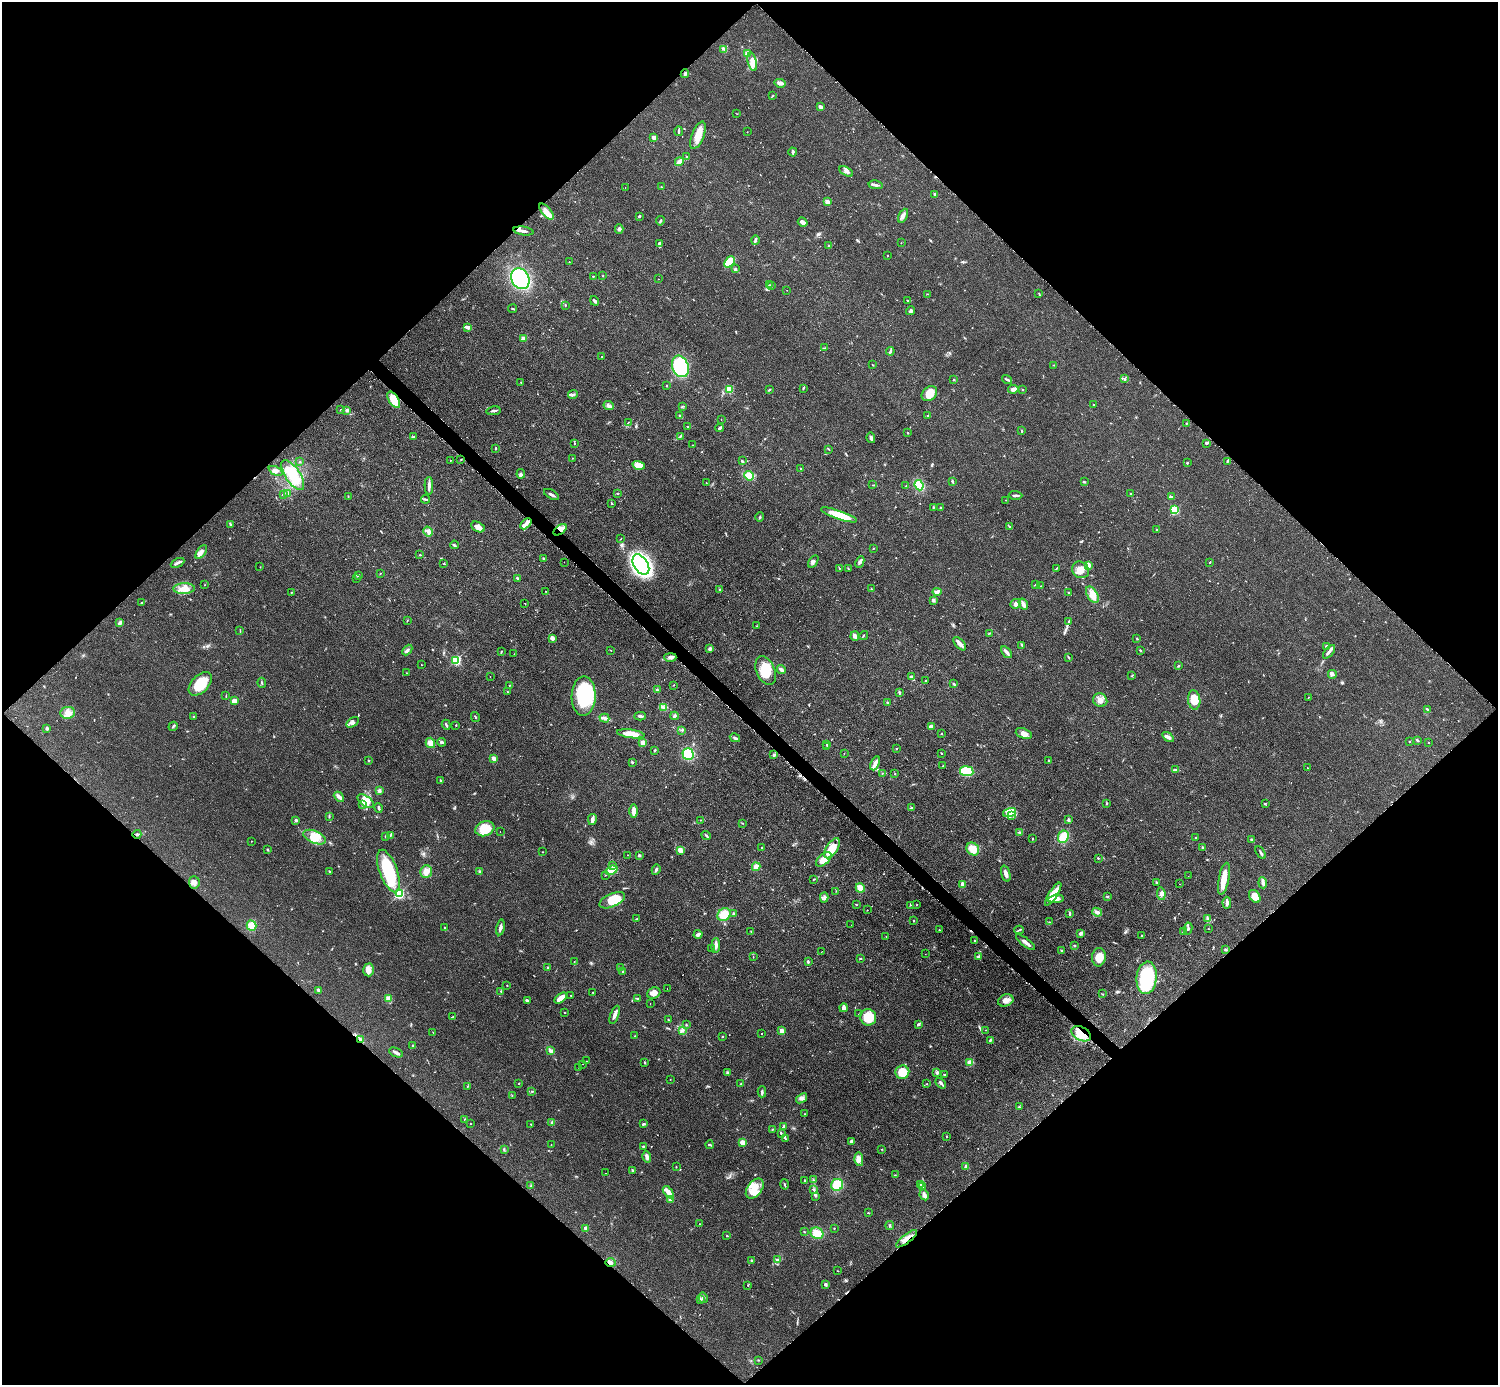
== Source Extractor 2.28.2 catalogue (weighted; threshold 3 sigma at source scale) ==
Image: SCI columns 8-5991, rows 307-5838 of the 5993 x 5993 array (HDU 1 of 3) = the unmasked area's bounding box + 8 px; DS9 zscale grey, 4 x 4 block average (1 PNG px = mean of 4 x 4 image px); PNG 1500 x 1387 px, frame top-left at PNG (2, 2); each listed source drawn as its Kron ellipse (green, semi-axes under 4 px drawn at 4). Shown black and unused: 51% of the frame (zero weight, under 2 of 3 exposures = <1% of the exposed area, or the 3 px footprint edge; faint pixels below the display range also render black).
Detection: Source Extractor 2.28.2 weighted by HDU 2 'WHT'. Background 0.0508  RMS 0.0077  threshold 0.0346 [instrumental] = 3 sigma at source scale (4.5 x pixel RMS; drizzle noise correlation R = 1.50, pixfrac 1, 0.05/0.05 arcsec/px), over >= 5 px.
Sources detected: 689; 1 too faint to see at this stretch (4 x 4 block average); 1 inside a brighter object's white glare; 14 cosmic-ray / hot-pixel residue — neither listed nor drawn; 11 coinciding with a brighter row at this scale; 47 inside a brighter listed object's ellipse — not listed separately; of the other 615, all 500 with FLUX_AUTO >= 1.49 (the completeness limit of this list) listed and drawn (115 fainter detections not listed), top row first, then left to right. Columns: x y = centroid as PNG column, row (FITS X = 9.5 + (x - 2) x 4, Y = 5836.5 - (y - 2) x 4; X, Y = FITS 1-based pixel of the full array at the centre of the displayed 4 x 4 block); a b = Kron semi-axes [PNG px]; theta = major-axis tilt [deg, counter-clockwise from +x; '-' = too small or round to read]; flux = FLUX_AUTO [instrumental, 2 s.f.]
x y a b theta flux
724 49 3 2 - 5
747 54 4 3 - 22
752 62 9 4 -76 27
685 74 4 3 - 13
780 83 6 3 -14 28
773 96 3 2 - 2.4
820 107 3 2 - 20
737 114 2 2 - 1.5
679 131 5 2 - 5.5
747 132 2 2 - 1.6
698 135 14 6 69 56
654 137 3 3 - 17
793 152 4 2 - 5.1
686 157 3 2 - 3.7
679 162 5 2 - 39
846 172 7 2 -30 12
876 185 7 3 -10 11
625 187 2 2 - 2.6
661 187 2 2 - 2.5
935 194 2 2 - 29
827 202 2 2 - 99
546 212 10 4 -51 37
639 216 3 2 - 5.5
903 216 7 3 64 17
660 221 4 2 - 6.9
803 222 5 3 - 18
619 229 4 3 - 8.5
523 231 10 2 -9 19
755 240 5 2 - 8.6
659 243 3 3 - 7.8
901 243 2 2 - 1.5
828 246 3 2 - 4.2
887 256 2 2 - 3.3
569 262 2 2 - 2.2
730 262 6 4 49 84
735 269 3 2 - 7.2
593 276 3 2 - 2.6
603 276 2 2 - 1.6
520 279 11 8 -61 500
658 279 2 2 - 2.2
769 285 2 2 - 1.8
772 286 3 2 - 3.1
787 290 2 2 - 1.9
1039 293 3 2 - 2.7
927 294 2 2 - 2.2
594 301 5 2 - 6.9
908 301 3 2 - 4.1
565 305 3 2 - 2.7
512 309 4 2 - 4.3
911 311 4 3 - 8
468 327 3 2 - 28
523 339 2 2 - 100
825 348 2 2 - 3.4
890 351 4 2 - 6.7
602 356 2 2 - 2.5
872 365 2 2 - 2.3
1054 365 3 2 - 3
680 366 11 8 -71 590
1124 379 3 2 - 6
954 380 2 2 - 2.5
1007 380 5 2 - 7.3
521 382 2 2 - 1.9
666 386 2 2 - 2.5
803 388 4 2 - 3.9
729 389 2 2 - 260
1013 389 5 3 - 13
769 390 4 2 - 3.9
1022 390 2 2 - 5.3
573 394 5 2 - 9
929 394 8 6 43 60
394 400 9 5 -56 92
609 405 5 2 - 8.9
1094 405 3 2 - 4
682 407 3 2 - 3.5
341 410 2 2 - 2.9
347 410 2 2 - 35
493 411 7 2 9 9.2
928 415 2 2 - 2.6
680 416 3 2 - 8.6
721 419 2 2 - 1.6
628 423 2 2 - 2.7
1186 423 2 2 - 3
687 427 2 2 - 2.9
720 428 4 2 - 9.2
1022 431 3 2 - 4.2
907 432 2 2 - 2.6
414 437 3 2 - 5.7
680 437 3 2 - 3.9
871 438 5 3 - 9.6
1206 443 4 2 - 8.6
574 444 2 2 - 2
692 445 3 2 - 1.6
496 448 3 2 - 2.9
829 449 2 2 - 3.2
573 458 2 2 - 1.6
451 460 2 2 - 1.6
461 460 2 2 - 1.7
742 461 3 2 - 5.9
1227 461 3 2 - 3.5
300 462 2 2 - 3.2
1187 463 2 2 - 3.7
639 465 6 4 -15 45
801 469 3 2 - 2.3
275 471 7 4 -27 18
521 474 5 4 - 9.9
293 475 17 7 -56 100
749 476 5 4 - 57
952 482 3 2 - 5.8
1084 482 3 2 - 3.9
706 483 2 2 - 1.6
873 485 2 2 - 1.8
919 485 5 4 - 84
429 486 9 3 -89 15
906 486 2 2 - 2.3
1131 493 2 2 - 2.3
283 494 3 2 - 4.1
288 494 2 2 - 2.8
551 494 8 2 -30 15
617 494 2 2 - 1.9
1016 495 7 2 -2 9.4
348 496 2 2 - 2.7
1171 497 2 2 - 3.7
426 499 4 2 - 6.3
1006 500 2 2 - 1.5
611 503 3 2 - 3.1
933 507 2 2 - 2.4
941 507 2 2 - 4.8
1175 510 2 2 - 370
839 515 19 4 -19 100
760 517 5 2 - 5.4
230 524 3 2 - 3.6
526 524 6 4 43 18
1009 526 2 2 - 3
478 527 7 4 -27 26
560 530 7 3 34 37
1157 530 2 2 - 10
428 531 5 3 - 12
620 539 2 2 - 2.1
454 545 4 2 - 5.4
874 548 3 2 - 2.2
201 552 8 4 54 20
420 555 2 2 - 2.5
543 559 3 2 - 4.3
813 561 7 2 58 8.4
564 562 2 2 - 1.7
860 562 6 4 64 13
1210 562 2 2 - 2.7
177 563 7 3 26 12
444 564 3 2 - 3.8
641 565 11 7 -58 1200
1088 565 2 2 - 63
260 567 2 2 - 1.6
839 568 2 2 - 1.7
848 568 3 2 - 2.7
1057 568 4 2 - 4.1
1081 570 9 8 - 47
380 574 2 2 - 1.6
358 575 3 2 - 4.7
357 578 2 2 - 2.1
518 579 2 2 - 2.4
1036 584 4 2 - 4.7
204 585 2 2 - 1.5
1040 586 2 2 - 1.8
184 589 11 5 2 50
871 589 2 2 - 3.8
720 590 2 2 - 6.3
545 591 2 2 - 2.3
937 592 4 3 - 12
291 593 2 2 - 2.3
1069 593 3 2 - 4.8
1092 595 9 5 -61 52
933 600 3 3 - 11
141 603 2 2 - 2.3
525 603 2 2 - 2.1
1016 604 5 4 - 16
1023 604 6 3 -60 17
407 621 2 2 - 1.7
1069 621 3 2 - 2.9
120 623 4 2 - 15
757 626 2 2 - 1.8
240 631 2 2 - 1.6
990 633 3 2 - 2.7
864 635 5 2 - 3.4
855 636 5 4 - 12
552 638 4 4 - 13
1137 639 2 2 - 3.9
960 644 8 3 -47 28
1022 645 3 2 - 2.9
1327 646 3 2 - 4.1
710 649 2 2 - 2.7
407 650 6 2 47 8.1
611 650 2 2 - 1.6
1140 650 3 2 - 4.2
501 651 2 2 - 2.4
1007 652 7 2 -52 18
1329 652 8 2 50 14
514 654 2 2 - 2.2
670 657 6 4 0 15
1068 657 4 2 - 3.5
456 660 2 2 - 530
421 665 2 2 - 1.5
1178 666 2 2 - 2.4
781 670 4 2 - 21
766 671 15 9 -67 110
407 673 2 2 - 1.8
1332 674 4 4 - 10
1132 675 3 2 - 2.9
490 677 2 2 - 2.2
912 677 3 2 - 12
926 681 3 2 - 2.9
262 683 5 2 - 4.3
200 684 14 8 46 110
954 684 3 2 - 7
510 685 3 2 - 2.8
673 685 3 2 - 2.5
657 690 2 2 - 4.1
507 692 2 2 - 3.3
899 692 3 2 - 6.7
226 696 3 2 - 3.1
584 696 19 12 89 320
1308 698 2 2 - 1.6
1100 700 7 6 - 27
1194 700 9 6 -82 47
234 701 3 3 - 25
887 703 2 2 - 6.3
663 707 3 2 - 6.5
1427 709 4 2 - 4.4
68 713 7 6 - 30
640 716 5 2 - 9.8
674 716 4 2 - 9.3
194 717 2 2 - 6.2
475 717 5 2 - 4.6
604 718 5 3 - 12
353 722 7 4 32 16
446 725 5 2 - 6.6
456 725 2 2 - 4.1
173 726 5 2 - 6.7
931 727 4 4 - 17
47 728 2 2 - 33
682 730 2 2 - 3.5
942 733 2 2 - 3.1
1024 733 8 5 -20 27
631 734 14 4 -7 59
1168 737 6 3 -35 16
735 738 5 2 - 8
1417 740 4 2 - 5.2
1409 741 3 2 - 2.3
441 742 4 2 - 7.3
430 743 5 4 - 29
643 743 3 3 - 31
1428 743 2 2 - 1.8
826 745 2 2 - 2.5
827 747 3 2 - 2.4
896 748 2 2 - 8.3
655 750 3 2 - 5.6
942 753 2 2 - 4
688 754 6 5 - 130
844 754 2 2 - 4.5
774 755 3 3 - 8.5
493 758 2 2 - 72
1049 760 2 2 - 3.5
369 761 2 2 - 3.3
632 762 3 2 - 3.7
875 763 7 2 65 31
943 766 2 2 - 1.8
1307 768 2 2 - 2.3
1175 770 3 2 - 5.2
967 771 7 5 -9 130
882 773 2 2 - 2.6
895 774 2 2 - 1.5
441 781 3 2 - 8.9
379 791 3 3 - 11
339 797 6 2 -42 25
365 801 9 5 -35 47
1106 803 3 2 - 3.4
1265 804 3 2 - 2.9
362 805 3 2 - 5.6
379 808 5 2 - 7.7
912 808 3 2 - 7.6
634 811 7 3 89 38
1009 812 7 3 16 23
1012 815 4 3 - 8.8
329 816 4 2 - 2.8
592 819 5 2 - 21
296 820 2 2 - 23
700 820 2 2 - 1.8
1068 820 3 3 - 6.5
742 823 3 2 - 2.5
485 829 10 7 21 100
500 832 2 2 - 4.2
1020 832 4 2 - 4.5
137 834 4 2 - 6.4
390 835 2 2 - 4
386 836 3 2 - 5.5
706 836 5 2 - 5.6
315 837 12 6 -22 62
1063 837 6 5 - 70
1196 838 2 2 - 9.3
1033 839 2 2 - 3.9
1251 839 3 2 - 4
251 841 2 2 - 3
762 847 2 2 - 4.6
1202 847 3 2 - 3.3
832 848 11 5 56 100
973 849 7 6 - 68
267 850 3 2 - 4.1
680 850 2 2 - 100
542 852 2 2 - 1.6
1261 852 7 2 -56 8
628 855 2 2 - 1.7
639 855 3 3 - 6.6
1098 858 2 2 - 3.4
824 859 9 5 41 51
612 866 2 2 - 1.8
756 867 4 3 - 25
612 870 6 4 22 54
656 870 5 2 - 7.4
329 871 2 2 - 2.9
388 871 22 9 -70 220
479 871 2 2 - 19
426 872 6 5 - 37
1006 874 8 3 -73 23
605 875 2 2 - 2.1
1188 876 2 2 - 1.6
813 879 3 2 - 1.5
1224 879 16 5 79 71
194 882 6 5 - 18
1156 882 2 2 - 4.8
1263 883 5 4 - 15
962 884 2 2 - 84
1180 884 2 2 - 2.2
860 888 5 3 - 46
836 891 2 2 - 1.9
399 894 2 2 - 600
1053 894 13 4 57 89
1161 894 6 4 -82 19
1107 896 3 2 - 4
1255 896 7 5 -53 51
824 897 5 2 - 6.2
1056 899 8 4 8 32
612 900 13 6 23 120
1227 903 6 3 -84 14
856 905 2 2 - 2
910 905 2 2 - 2.1
916 905 2 2 - 1.8
867 910 2 2 - 2.9
1097 912 5 3 - 19
1070 913 3 2 - 3.7
734 914 2 2 - 26
724 915 7 6 - 87
636 919 3 2 - 3
1207 919 4 3 - 7.7
914 921 2 2 - 3.9
1050 922 2 2 - 2.5
851 925 2 2 - 2.8
252 926 5 4 - 60
500 927 8 2 79 18
445 928 3 2 - 4.2
1188 929 6 3 80 7.4
1208 929 2 2 - 1.7
939 930 2 2 - 5.3
1019 930 5 2 - 5.5
751 932 2 2 - 1.5
1183 932 3 2 - 3.2
1081 933 4 3 - 9.9
698 934 4 3 - 11
1142 936 2 2 - 10
886 937 2 2 - 2
975 941 3 2 - 5.2
1025 942 11 3 -37 21
716 945 7 3 86 17
1075 945 2 2 - 2.6
711 949 2 2 - 8.5
1226 950 2 2 - 7
1062 951 2 2 - 13
821 952 2 2 - 3
925 954 2 2 - 2.9
753 957 2 2 - 1.7
978 957 4 3 - 7.2
1099 957 9 7 84 59
861 959 3 2 - 3
574 961 2 2 - 1.5
808 962 3 2 - 6.3
548 967 3 2 - 4.6
621 968 4 2 - 3.2
369 970 6 5 - 22
623 972 2 2 - 4.3
1147 978 16 10 84 340
507 985 2 2 - 2.5
667 989 2 2 - 2.1
318 990 4 3 - 11
501 991 2 2 - 3.5
593 992 3 2 - 3.1
654 993 7 5 21 25
1102 994 2 2 - 2.5
571 995 2 2 - 2.1
388 998 4 3 - 19
561 998 7 3 37 55
637 999 4 2 - 4.1
527 1000 3 2 - 12
1006 1000 8 6 22 33
650 1004 2 2 - 2.9
843 1008 4 3 - 19
564 1012 2 2 - 1.7
859 1014 2 2 - 4
615 1015 9 2 70 24
453 1016 2 2 - 2.3
868 1017 8 8 - 120
669 1020 3 2 - 3.5
918 1024 3 2 - 10
686 1025 3 2 - 4
986 1030 2 2 - 1.6
682 1031 3 2 - 4.4
781 1031 2 2 - 85
433 1032 2 2 - 3.3
762 1033 2 2 - 4.5
1081 1034 10 6 -28 82
635 1036 2 2 - 2.1
723 1036 2 2 - 2.5
360 1039 3 2 - 8.7
990 1040 2 2 - 6.4
413 1045 2 2 - 3.4
550 1051 4 3 - 12
396 1052 7 3 -23 12
586 1061 2 2 - 4.2
970 1062 4 3 - 28
645 1063 3 2 - 3.4
583 1064 2 2 - 1.7
579 1068 2 2 - 2.4
902 1072 7 7 - 93
727 1073 3 2 - 4.4
937 1073 3 3 - 11
944 1074 3 2 - 3.1
670 1079 2 2 - 1.5
519 1083 2 2 - 3.1
941 1083 6 3 -46 11
741 1084 3 2 - 4
927 1084 2 2 - 2.3
467 1086 3 2 - 2.8
532 1091 2 2 - 7.9
762 1092 5 2 - 7.5
512 1095 2 2 - 1.7
802 1098 6 3 37 12
1020 1107 2 2 - 1.7
805 1114 2 2 - 2.4
465 1119 2 2 - 2
552 1122 2 2 - 3.2
471 1124 2 2 - 1.8
531 1124 2 2 - 2.2
643 1124 2 2 - 10
784 1127 3 2 - 12
772 1129 2 2 - 3.3
781 1133 4 2 - 5.9
946 1136 2 2 - 2.3
786 1139 3 2 - 3.4
851 1141 4 2 - 15
742 1143 3 3 - 38
551 1145 2 2 - 1.6
710 1145 4 2 - 6.3
643 1146 4 2 - 4
882 1149 2 2 - 2.2
504 1150 4 2 - 4.1
647 1157 6 3 -73 17
859 1159 7 4 -80 25
676 1167 2 2 - 1.7
966 1167 3 3 - 7.8
633 1170 4 2 - 4.2
606 1173 2 2 - 2.7
895 1175 2 2 - 2.6
813 1179 2 2 - 1.6
805 1180 3 2 - 2.9
785 1184 5 2 - 5.8
837 1185 6 5 - 100
920 1185 3 2 - 5
531 1186 3 2 - 4.3
923 1187 2 2 - 2.4
755 1189 11 7 52 59
814 1189 3 2 - 4.2
668 1192 7 3 -53 42
924 1195 5 3 - 19
815 1196 2 2 - 1.9
670 1199 3 3 - 12
868 1213 3 2 - 2.9
700 1224 2 2 - 1.7
890 1225 4 2 - 4.8
586 1228 2 2 - 51
834 1228 2 2 - 2.8
804 1232 2 2 - 3.3
817 1233 6 5 - 61
727 1236 2 2 - 3.8
906 1239 13 3 38 35
752 1260 2 2 - 3.6
778 1260 2 2 - 4.5
610 1263 5 2 - 9.9
838 1271 2 2 - 1.7
825 1284 2 2 - 36
748 1285 2 2 - 2.4
703 1298 5 3 - 9.6
700 1299 4 2 - 5
758 1360 3 2 - 2.8
Overlapping masked pixels (flux is a lower limit): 6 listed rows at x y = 394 400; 560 530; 1081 1034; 360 1039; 906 1239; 610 1263
Diffuse or blended objects may show on this block-average render without a row.